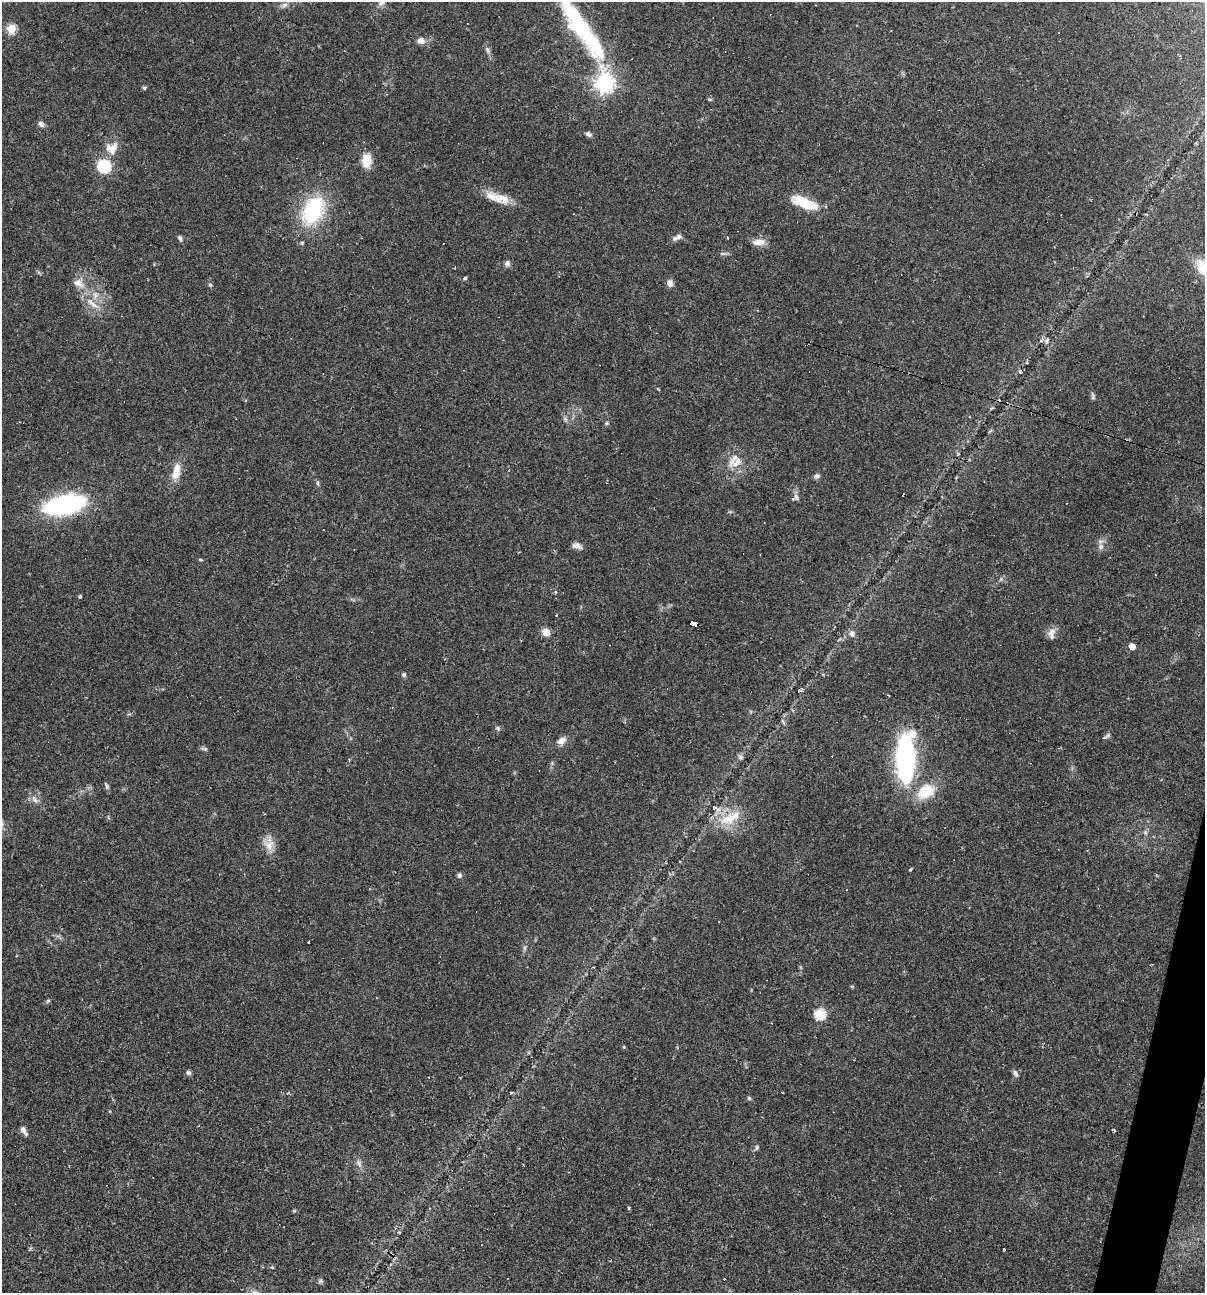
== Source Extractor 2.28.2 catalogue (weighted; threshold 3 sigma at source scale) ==
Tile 6 of 4 x 4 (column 2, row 2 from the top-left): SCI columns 1452-2654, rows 2584-3874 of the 5183 x 5166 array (HDU 1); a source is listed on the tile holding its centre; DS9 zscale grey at full resolution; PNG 1207 x 1295 px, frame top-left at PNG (2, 2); no overlay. Shown black and unused: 1% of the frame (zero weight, under 2 of 3 exposures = <1% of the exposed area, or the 3 px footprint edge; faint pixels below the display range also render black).
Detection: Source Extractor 2.28.2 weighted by HDU 2 'WHT'; one run over the whole footprint, this tile lists its part. Background 0.0497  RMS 0.0052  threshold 0.0232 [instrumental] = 3 sigma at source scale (4.5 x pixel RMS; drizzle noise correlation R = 1.50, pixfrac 1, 0.05/0.05 arcsec/px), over >= 5 px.
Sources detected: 107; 1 inside a brighter object's white glare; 17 cosmic-ray / hot-pixel residue — not listed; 6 inside a brighter listed object's ellipse — not listed separately; the other 83 listed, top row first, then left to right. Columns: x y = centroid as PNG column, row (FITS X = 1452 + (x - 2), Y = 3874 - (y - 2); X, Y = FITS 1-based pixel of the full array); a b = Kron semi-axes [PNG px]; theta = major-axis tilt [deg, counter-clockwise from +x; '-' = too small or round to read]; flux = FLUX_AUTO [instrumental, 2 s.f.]
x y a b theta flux
284 5 8 6 22 1.6
11 29 5 5 - 27
421 41 8 7 - 3.1
595 46 95 24 -56 49
487 50 10 5 -72 1.5
604 83 8 7 - 260
144 88 5 4 - 0.82
710 99 6 3 -8 0.63
41 124 9 6 -49 1.6
588 134 8 6 -37 1.3
112 148 19 15 27 7.1
367 161 14 9 83 9.3
104 166 6 6 - 60
501 199 27 13 -15 8.8
802 201 29 14 -14 11
313 210 38 23 63 38
180 238 7 5 -56 1.4
675 238 8 6 22 1.4
758 242 16 8 3 4.3
723 253 7 4 0 0.99
507 263 8 6 54 1.7
1204 268 34 17 -23 18
465 278 5 4 - 0.67
79 283 16 10 -29 4.6
670 283 8 7 - 2.5
210 285 5 4 - 0.69
95 295 9 5 -73 2.1
94 305 14 7 -31 4
1027 362 4 3 - 0.69
1020 372 3 3 - 2.1
658 389 5 3 - 0.44
1093 397 9 4 78 0.9
606 423 6 4 88 0.72
736 463 21 10 49 6.6
176 471 23 9 77 7
816 476 9 5 17 1.3
317 483 6 4 -89 0.76
796 497 9 5 -47 1.4
64 505 28 11 12 130
323 530 2 2 - 0.29
577 546 11 7 -13 2.6
1101 547 8 8 - 2.2
201 560 5 3 - 0.51
556 591 3 3 - 1.7
80 596 4 4 - 0.65
693 623 7 4 -16 42
546 632 5 5 - 15
1052 632 13 9 51 3.4
852 633 8 6 -59 2.1
1132 647 5 4 - 7.5
404 674 6 6 - 0.99
799 690 4 4 - 0.88
783 722 7 4 -54 0.77
498 728 6 5 - 0.93
1108 735 9 5 32 1.2
561 741 10 7 29 3.5
205 749 7 5 6 0.97
740 757 7 5 -22 1.1
906 758 27 10 88 170
107 786 7 4 -62 0.95
926 791 20 14 27 15
34 799 12 6 -56 2.4
714 807 5 4 - 1.7
729 818 27 14 25 13
1145 832 6 4 -46 0.92
269 845 16 12 50 5.3
910 869 3 3 - 5.2
459 876 6 6 - 1.2
524 948 7 4 71 0.91
852 987 6 4 -1 0.52
48 1001 6 4 30 0.73
820 1014 5 5 - 45
188 1073 6 6 - 1.2
1015 1073 8 5 -68 1.5
782 1092 3 2 - 0.81
749 1098 5 5 - 0.79
1114 1130 4 3 - 1.5
24 1131 10 5 -60 2.4
757 1147 6 5 - 0.96
359 1164 10 5 -64 1.8
629 1208 3 3 - 0.79
1004 1249 3 3 - 5.4
320 1281 7 5 21 0.88
Overlapping masked pixels (flux is a lower limit): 1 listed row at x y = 693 623
Isophote crosses this tile's border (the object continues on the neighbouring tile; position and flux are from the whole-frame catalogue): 2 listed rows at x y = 595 46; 1204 268